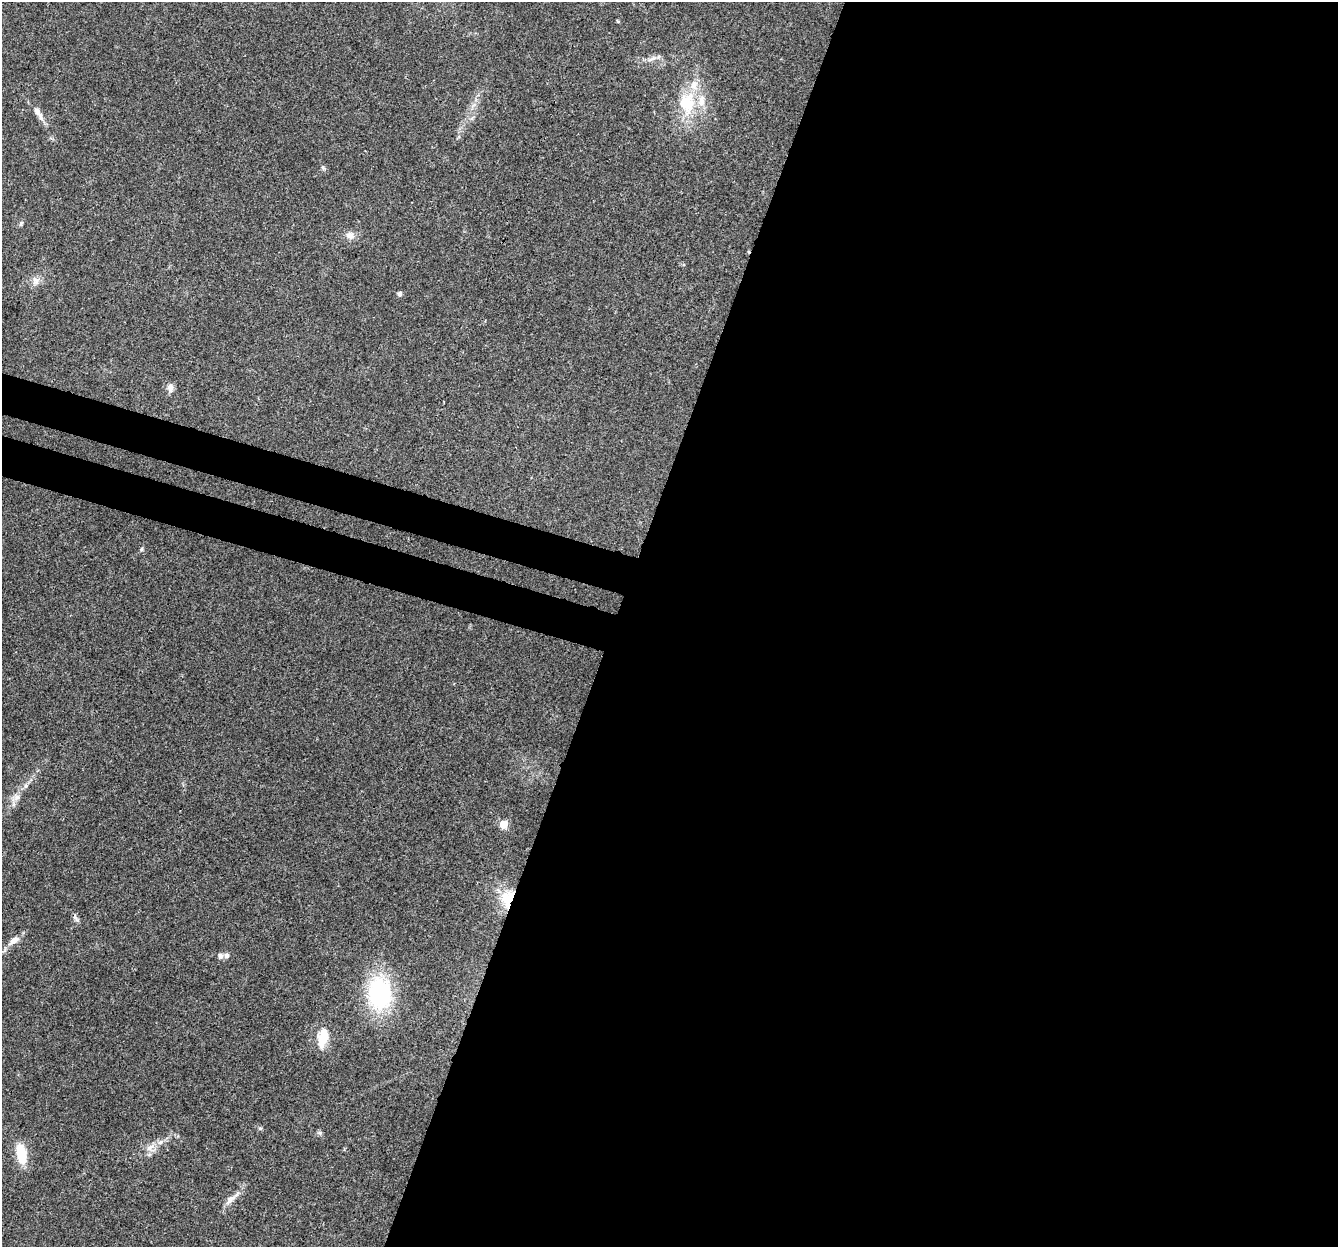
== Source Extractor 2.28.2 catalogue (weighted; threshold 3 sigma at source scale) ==
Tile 12 of 4 x 4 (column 4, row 3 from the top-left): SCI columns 4040-5375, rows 1580-2824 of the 5395 x 5585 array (HDU 1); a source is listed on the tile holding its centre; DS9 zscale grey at full resolution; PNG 1340 x 1249 px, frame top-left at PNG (2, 2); no overlay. Shown black and unused: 57% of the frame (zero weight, under 3 of 4 exposures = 5% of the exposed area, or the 3 px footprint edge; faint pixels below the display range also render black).
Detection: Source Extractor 2.28.2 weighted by HDU 2 'WHT'; one run over the whole footprint, this tile lists its part. Background 0.0648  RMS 0.0041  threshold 0.0185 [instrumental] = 3 sigma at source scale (4.5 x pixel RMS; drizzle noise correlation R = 1.50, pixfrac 1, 0.0396/0.0396 arcsec/px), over >= 5 px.
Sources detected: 25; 1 inside a brighter listed object's ellipse — not listed separately; the other 24 listed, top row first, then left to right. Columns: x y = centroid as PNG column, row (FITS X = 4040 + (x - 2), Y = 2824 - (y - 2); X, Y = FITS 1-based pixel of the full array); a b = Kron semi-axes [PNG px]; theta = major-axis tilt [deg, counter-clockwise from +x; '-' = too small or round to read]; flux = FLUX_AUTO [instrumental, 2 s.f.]
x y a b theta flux
652 59 16 5 25 1.8
687 103 33 23 -90 19
38 113 22 7 -58 3.5
323 168 6 5 - 0.71
21 224 7 4 70 0.73
350 235 12 10 -9 2.6
36 280 12 10 -76 2.5
400 294 5 4 - 1.2
170 388 12 7 -90 2.1
141 549 6 4 88 0.54
17 797 8 6 1 1.5
503 824 5 5 - 12
507 899 26 17 77 11
75 918 12 4 -40 0.97
14 940 12 7 31 2.9
220 956 6 6 - 1.4
226 956 7 6 - 1.2
379 993 27 20 -90 51
323 1038 17 8 79 11
260 1128 5 5 - 0.58
320 1133 7 4 -72 0.73
150 1147 14 7 38 3.4
21 1154 20 9 -80 12
230 1199 15 9 44 2.9
Overlapping masked pixels (flux is a lower limit): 1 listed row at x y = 507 899